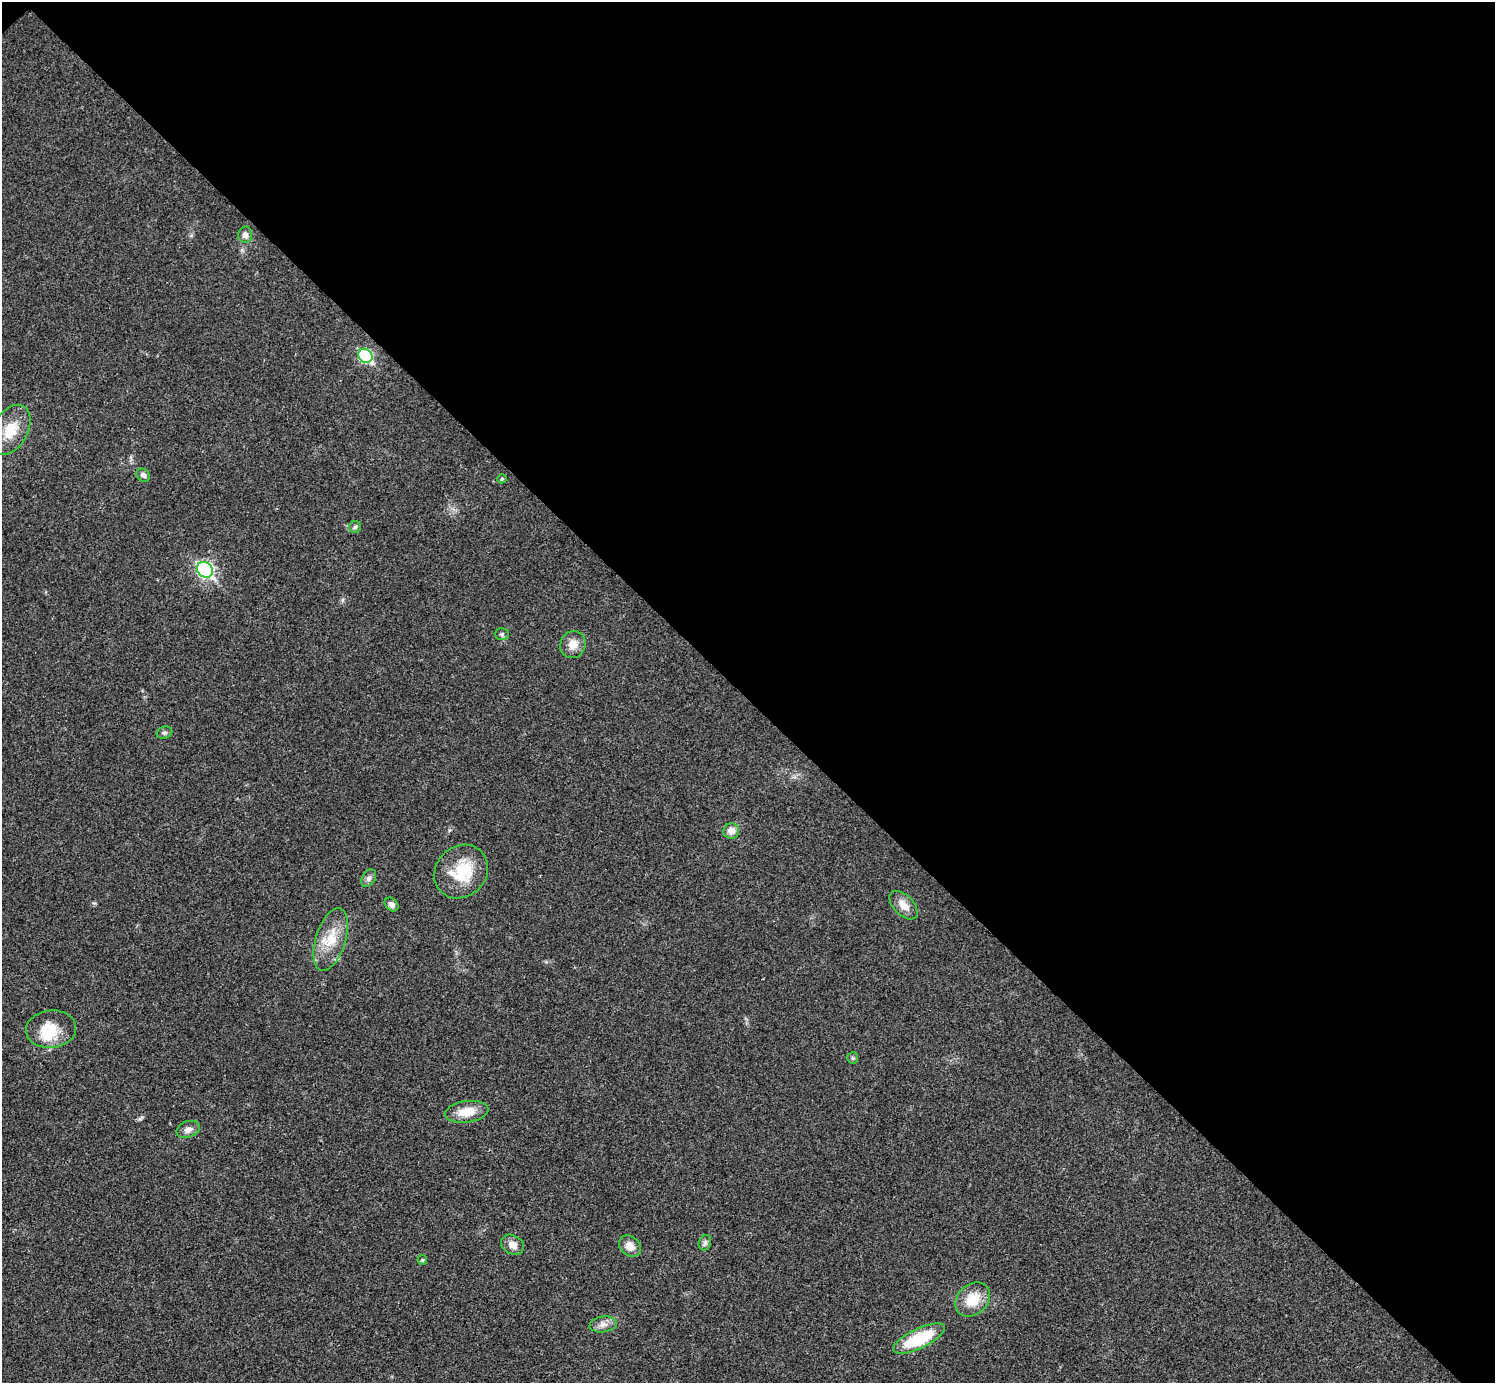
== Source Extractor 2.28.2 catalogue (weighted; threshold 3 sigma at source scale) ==
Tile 3 of 4 x 4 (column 3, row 1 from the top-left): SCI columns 2994-4486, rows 4444-5824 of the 5983 x 5983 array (HDU 1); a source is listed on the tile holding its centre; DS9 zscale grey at full resolution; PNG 1497 x 1385 px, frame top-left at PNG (2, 2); each listed source drawn as its Kron ellipse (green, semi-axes under 4 px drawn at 4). Shown black and unused: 51% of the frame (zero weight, under 3 of 4 exposures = <1% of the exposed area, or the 3 px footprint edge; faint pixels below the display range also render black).
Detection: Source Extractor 2.28.2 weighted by HDU 2 'WHT'; one run over the whole footprint, this tile lists its part. Background 0.0195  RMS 0.004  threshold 0.0179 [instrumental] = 3 sigma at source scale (4.5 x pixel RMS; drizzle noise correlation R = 1.50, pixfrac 1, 0.05/0.05 arcsec/px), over >= 5 px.
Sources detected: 28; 1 inside a brighter listed object's ellipse — not listed separately; the other 27 listed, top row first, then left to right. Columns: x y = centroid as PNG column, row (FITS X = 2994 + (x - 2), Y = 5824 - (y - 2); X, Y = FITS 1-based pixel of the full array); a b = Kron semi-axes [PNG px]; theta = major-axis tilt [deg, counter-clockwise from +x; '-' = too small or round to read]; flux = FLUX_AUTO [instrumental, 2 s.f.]
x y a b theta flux
245 235 8 7 - 1.8
365 356 7 6 - 46
10 430 27 17 61 10
143 475 7 6 - 1.2
502 479 4 4 - 0.62
355 527 6 6 - 0.8
205 570 8 7 - 92
502 634 7 6 - 0.77
573 645 14 12 64 4.2
164 732 8 6 16 0.95
731 831 8 7 - 3.5
461 872 28 25 45 16
369 878 9 6 58 1.4
391 905 8 6 -45 1.5
903 905 17 9 -45 4
331 939 32 15 72 11
51 1029 25 18 5 11
853 1058 6 5 - 0.66
467 1112 22 11 8 7.5
188 1129 12 8 20 2.4
705 1243 8 6 70 0.97
513 1245 12 9 -32 3.2
630 1246 12 9 -44 3.7
422 1260 5 4 - 0.48
973 1299 19 15 43 9.2
603 1324 14 8 8 2.5
919 1339 28 9 26 22